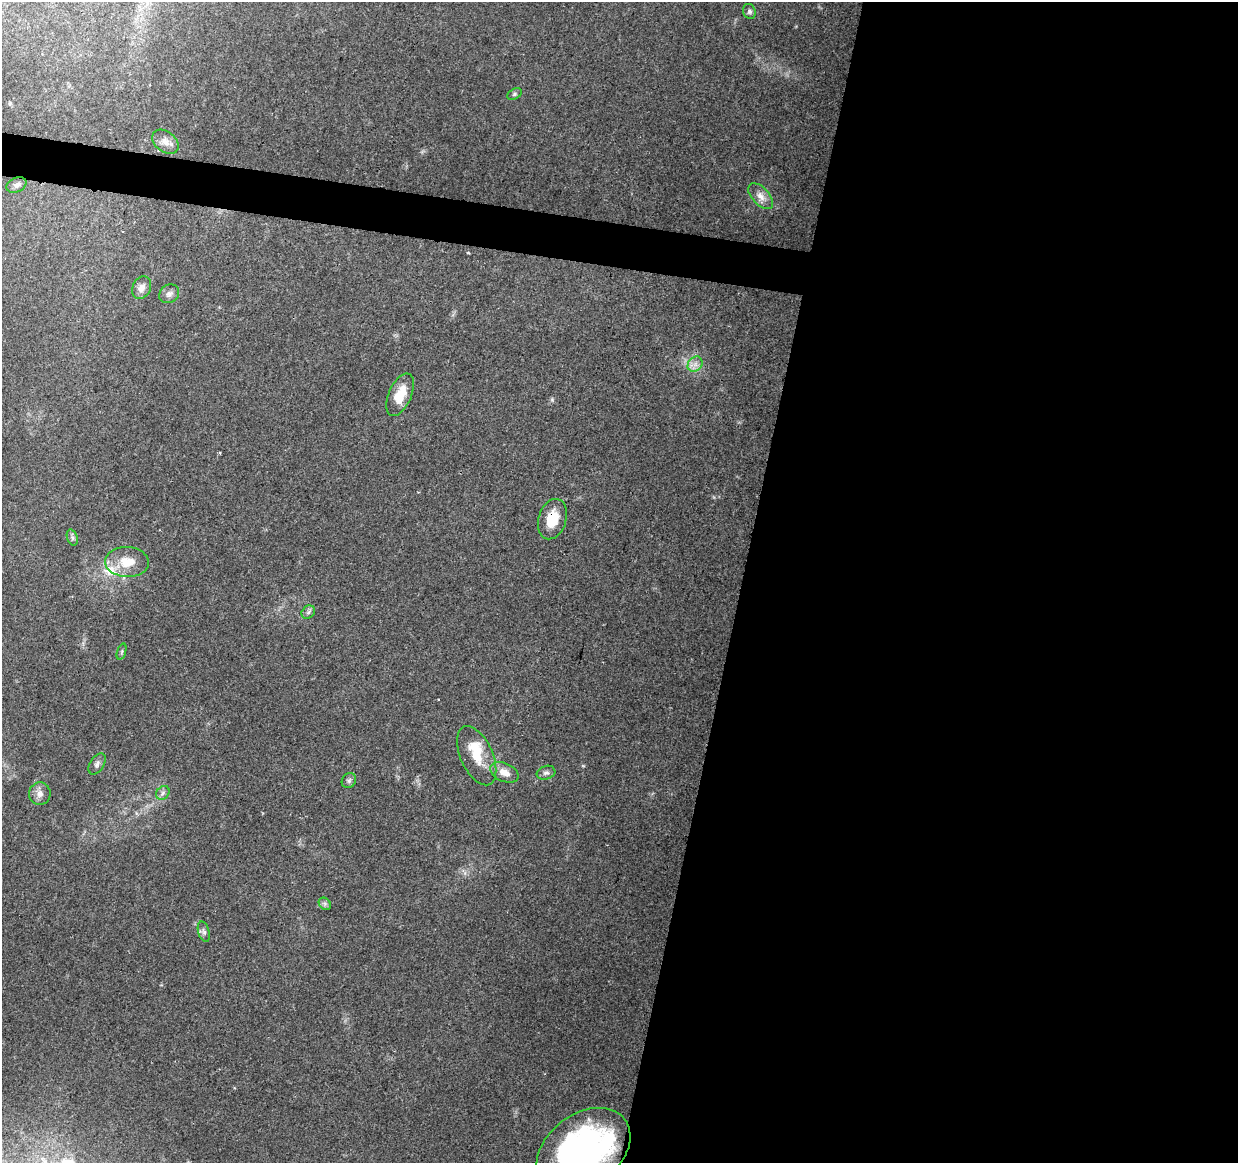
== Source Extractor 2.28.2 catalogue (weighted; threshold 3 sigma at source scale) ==
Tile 12 of 4 x 4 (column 4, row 3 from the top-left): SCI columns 3709-4944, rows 1385-2545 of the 4952 x 5152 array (HDU 1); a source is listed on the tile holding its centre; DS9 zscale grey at full resolution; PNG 1240 x 1165 px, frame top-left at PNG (2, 2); each listed source drawn as its Kron ellipse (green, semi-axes under 4 px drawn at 4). Shown black and unused: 43% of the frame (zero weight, under 2 of 3 exposures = <1% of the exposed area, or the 3 px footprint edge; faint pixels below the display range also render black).
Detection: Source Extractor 2.28.2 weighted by HDU 2 'WHT'; one run over the whole footprint, this tile lists its part. Background 0.0677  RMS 0.0081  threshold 0.0366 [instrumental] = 3 sigma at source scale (4.5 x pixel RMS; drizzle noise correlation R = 1.50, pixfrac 1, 0.0396/0.0396 arcsec/px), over >= 5 px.
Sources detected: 28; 2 cosmic-ray / hot-pixel residue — neither listed nor drawn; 2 inside a brighter listed object's ellipse — not listed separately; the other 24 listed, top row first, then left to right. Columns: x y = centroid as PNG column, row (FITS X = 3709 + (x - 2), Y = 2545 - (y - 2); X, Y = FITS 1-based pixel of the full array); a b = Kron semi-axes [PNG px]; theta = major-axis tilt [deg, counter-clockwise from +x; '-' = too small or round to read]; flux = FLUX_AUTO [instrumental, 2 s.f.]
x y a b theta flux
749 11 7 6 - 1.9
514 94 8 5 28 1.6
165 142 15 10 -39 6.6
16 185 10 7 24 3.3
761 196 16 8 -47 6.6
142 288 12 9 64 5.5
169 294 10 8 36 3.6
695 364 8 6 46 4
400 395 23 11 66 17
552 519 21 14 73 18
72 538 8 5 -71 2.1
127 562 22 15 -2 18
308 612 7 6 - 2
122 651 8 3 71 1.3
477 756 31 16 -66 20
97 764 11 7 58 2.8
504 772 15 9 -23 8.1
546 773 9 6 16 2.5
349 780 8 6 54 2.1
163 793 7 6 - 2.4
40 794 11 11 - 5.2
325 904 7 5 -46 1.9
204 932 10 5 -73 2.4
583 1151 52 36 38 250
Overlapping masked pixels (flux is a lower limit): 1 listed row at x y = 552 519
Isophote crosses this tile's border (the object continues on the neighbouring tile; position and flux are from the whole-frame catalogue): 1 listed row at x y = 583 1151
Unlisted compact peaks at least as high as the median listed source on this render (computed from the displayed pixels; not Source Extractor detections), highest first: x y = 552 400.